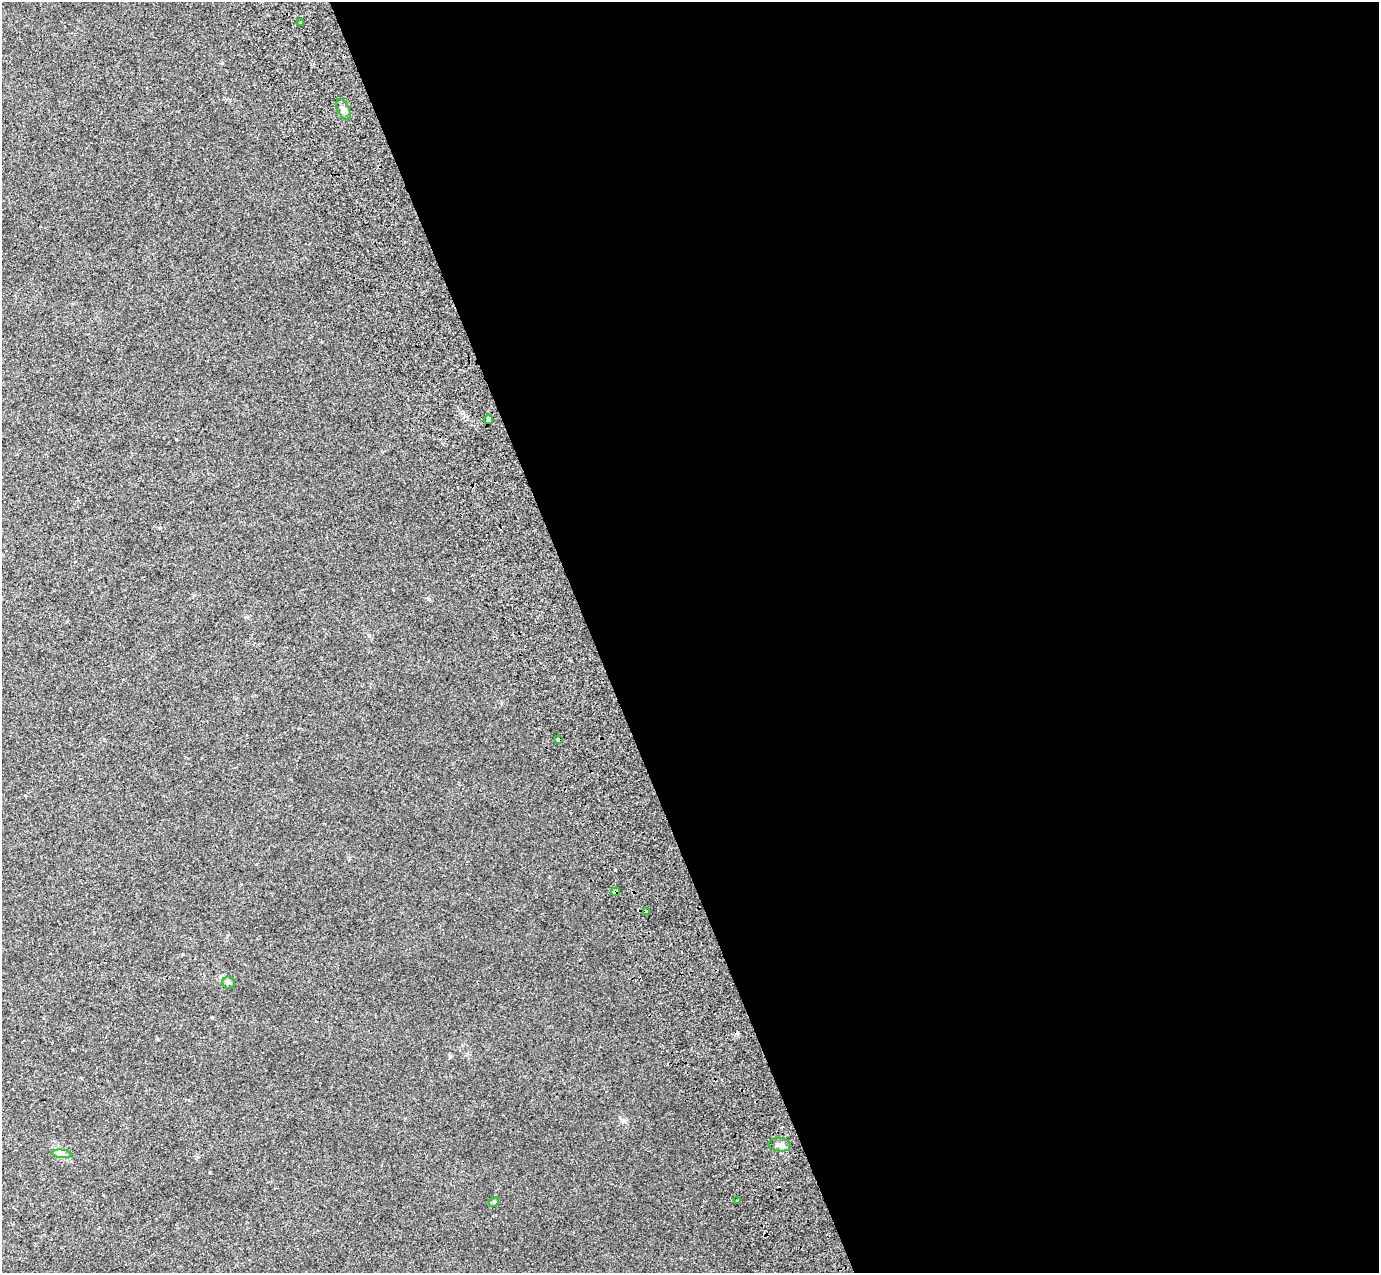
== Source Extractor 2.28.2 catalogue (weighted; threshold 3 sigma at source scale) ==
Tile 8 of 4 x 4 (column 4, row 2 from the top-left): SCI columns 4236-5612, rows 2764-4034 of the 5712 x 5475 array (HDU 1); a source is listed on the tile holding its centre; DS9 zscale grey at full resolution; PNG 1381 x 1275 px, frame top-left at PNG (2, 2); each listed source drawn as its Kron ellipse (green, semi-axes under 4 px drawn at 4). Shown black and unused: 57% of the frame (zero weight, under 2 of 3 exposures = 6% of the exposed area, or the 3 px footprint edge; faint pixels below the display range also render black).
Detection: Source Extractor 2.28.2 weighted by HDU 2 'WHT'; one run over the whole footprint, this tile lists its part. Background 0.02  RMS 0.0071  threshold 0.032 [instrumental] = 3 sigma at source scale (4.5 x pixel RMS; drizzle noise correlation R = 1.50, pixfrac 1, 0.0396/0.0396 arcsec/px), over >= 5 px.
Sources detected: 12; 1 cosmic-ray / hot-pixel residue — neither listed nor drawn; the other 11 listed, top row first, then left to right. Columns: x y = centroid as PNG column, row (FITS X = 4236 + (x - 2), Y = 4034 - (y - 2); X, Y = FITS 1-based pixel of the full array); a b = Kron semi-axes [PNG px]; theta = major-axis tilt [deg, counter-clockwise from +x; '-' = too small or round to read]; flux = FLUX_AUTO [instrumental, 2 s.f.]
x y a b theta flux
300 22 3 3 - 1.3
343 109 11 6 -64 2.5
489 420 4 3 - 21
558 740 4 3 - 3.5
616 892 4 3 - 3.9
646 912 4 3 - 3.6
229 983 6 6 - 1.6
780 1145 11 6 -8 3.1
61 1154 10 4 -5 2
737 1200 2 2 - 0.57
494 1202 5 4 - 0.96
Overlapping masked pixels (flux is a lower limit): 4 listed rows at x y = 489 420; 558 740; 616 892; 646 912
Unlisted compact peaks at least as high as the median listed source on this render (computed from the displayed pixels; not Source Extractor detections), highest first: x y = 615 870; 428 599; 369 635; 623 1121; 176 439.